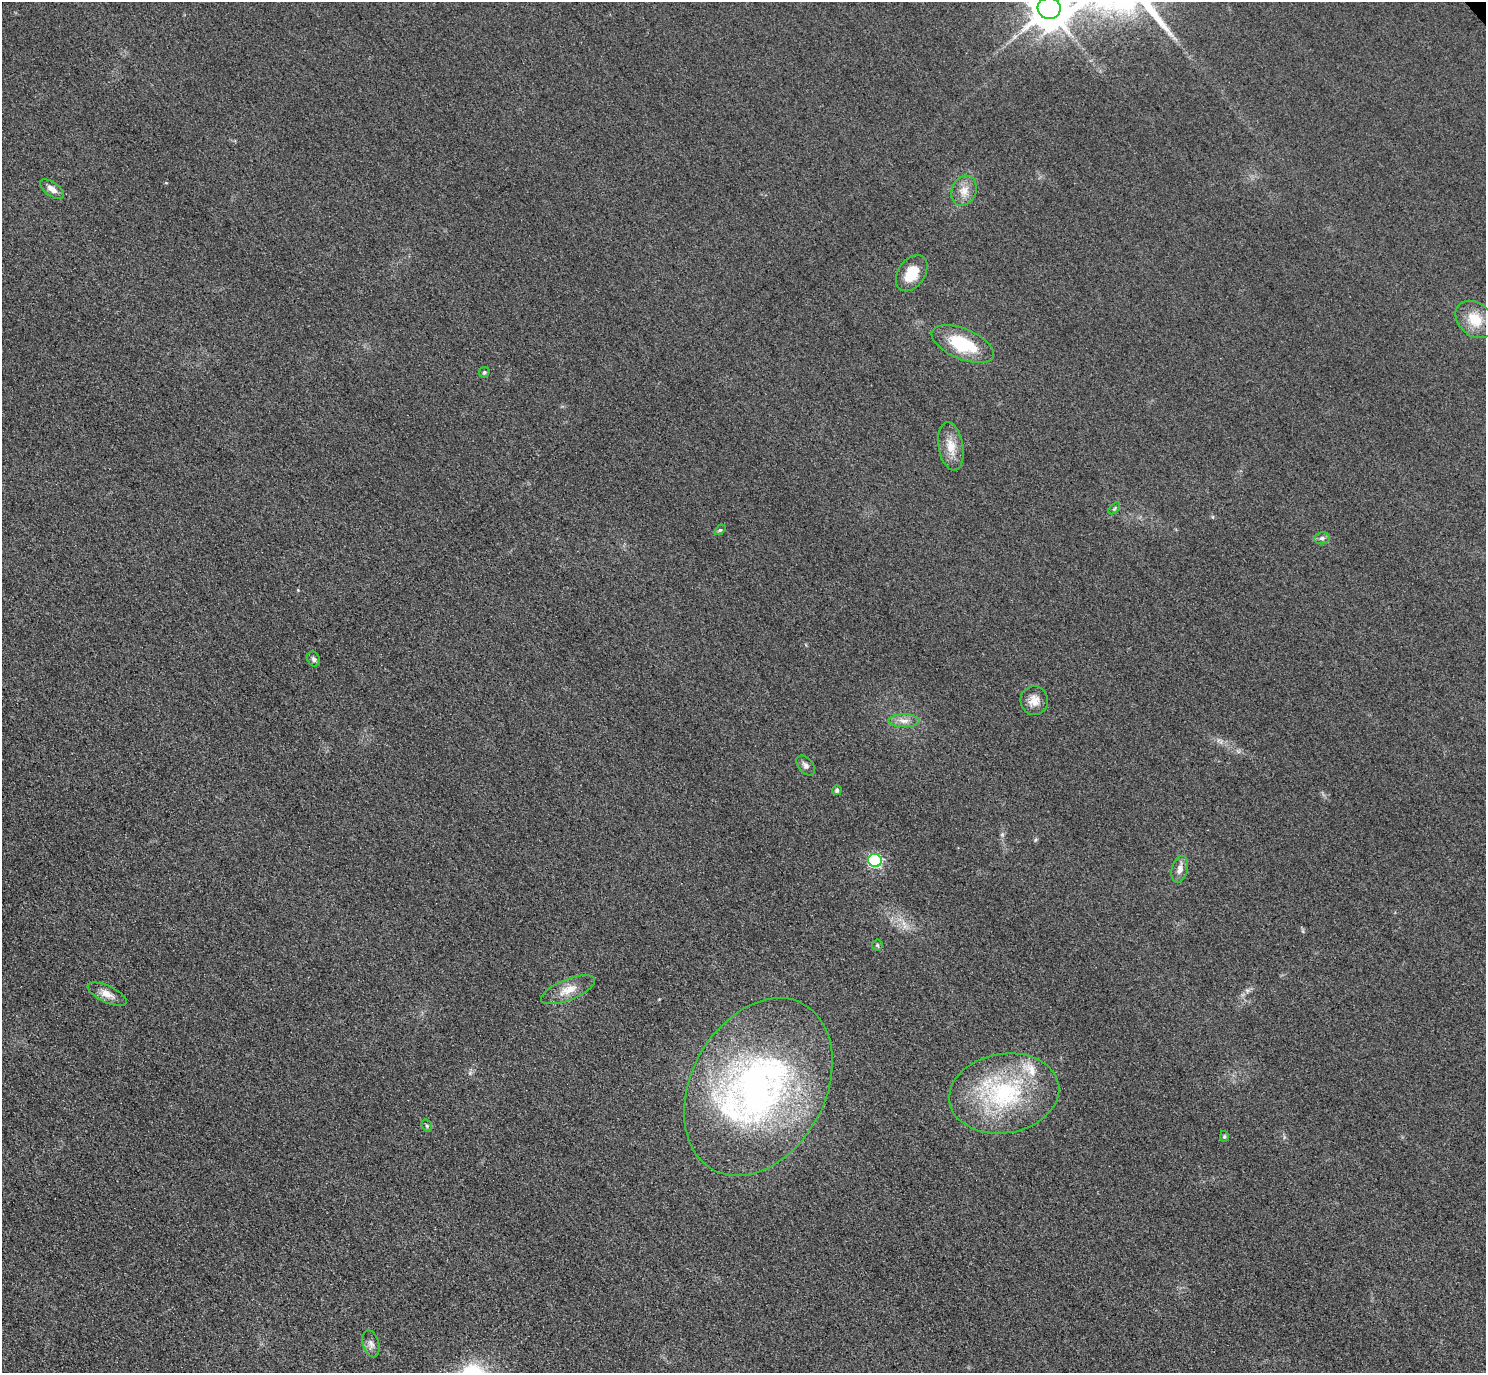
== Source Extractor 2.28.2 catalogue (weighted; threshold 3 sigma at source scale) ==
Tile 7 of 4 x 4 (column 3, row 2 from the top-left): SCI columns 2999-4482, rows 3069-4439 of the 5997 x 5994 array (HDU 1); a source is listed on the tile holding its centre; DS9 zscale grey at full resolution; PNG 1488 x 1375 px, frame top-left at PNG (2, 2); each listed source drawn as its Kron ellipse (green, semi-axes under 4 px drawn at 4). Shown black and unused: <1% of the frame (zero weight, under 3 of 4 exposures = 3% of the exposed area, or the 3 px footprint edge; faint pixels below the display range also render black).
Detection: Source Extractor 2.28.2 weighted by HDU 2 'WHT'; one run over the whole footprint, this tile lists its part. Background 0.0556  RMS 0.019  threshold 0.0835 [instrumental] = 3 sigma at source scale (4.5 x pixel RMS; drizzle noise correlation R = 1.50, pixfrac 1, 0.05/0.05 arcsec/px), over >= 5 px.
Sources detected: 28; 2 inside a brighter listed object's ellipse — not listed separately; the other 26 listed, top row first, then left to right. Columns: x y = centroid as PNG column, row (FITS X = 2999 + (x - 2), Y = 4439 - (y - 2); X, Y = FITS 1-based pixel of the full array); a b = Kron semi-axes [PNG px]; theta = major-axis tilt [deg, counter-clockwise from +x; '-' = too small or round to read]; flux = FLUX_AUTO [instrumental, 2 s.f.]
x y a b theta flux
1049 8 11 11 - 6000
52 189 14 6 -35 12
964 191 15 12 66 21
912 273 20 13 55 42
1475 319 21 16 -41 44
963 344 33 15 -23 93
484 372 6 4 45 2.6
951 446 24 12 -80 29
1114 508 7 4 46 2.9
720 530 6 4 42 2.2
1322 538 8 6 10 5.1
314 659 8 6 -64 5.4
1034 700 14 13 - 18
904 721 15 6 0 12
806 766 11 7 -49 7.6
837 790 5 4 - 5
875 860 7 6 - 270
1180 869 14 8 76 12
877 945 5 5 - 2.5
568 990 29 10 22 26
107 994 21 8 -25 18
758 1087 94 67 61 760
1004 1094 55 39 10 240
427 1126 6 5 - 2.8
1224 1136 5 4 - 2.6
371 1344 14 8 -74 9.1
Isophote crosses this tile's border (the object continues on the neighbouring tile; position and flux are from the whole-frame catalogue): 1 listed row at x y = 1049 8